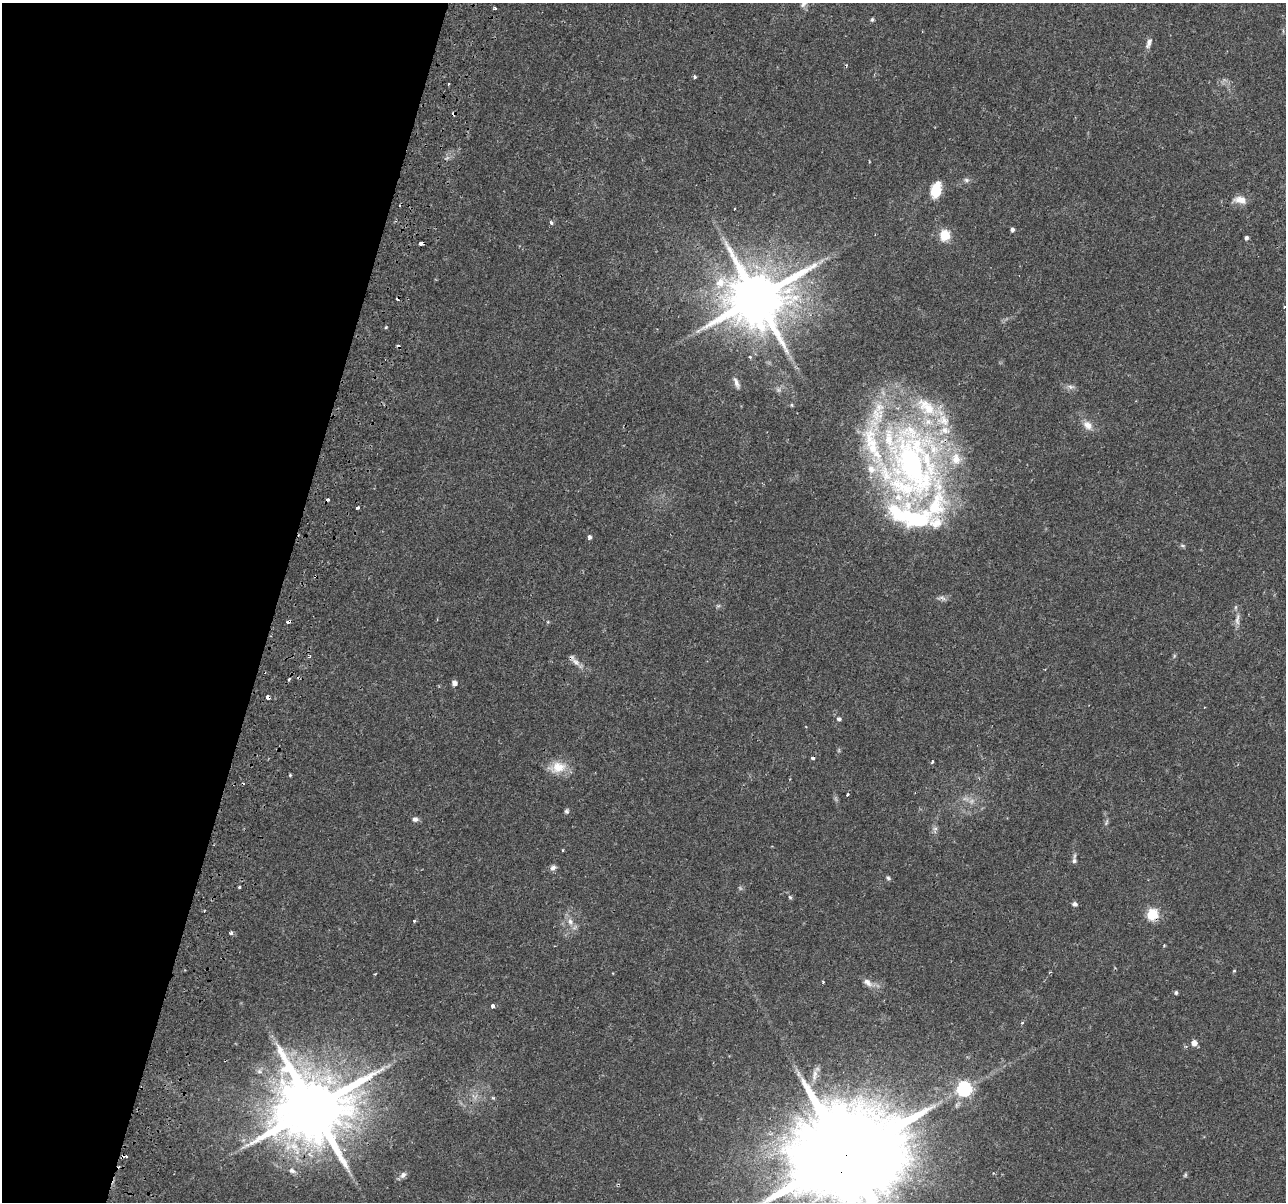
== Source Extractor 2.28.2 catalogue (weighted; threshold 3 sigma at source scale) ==
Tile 9 of 4 x 4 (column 1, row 3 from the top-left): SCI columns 67-1350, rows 1494-2693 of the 5279 x 5444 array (HDU 1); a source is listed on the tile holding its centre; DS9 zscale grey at full resolution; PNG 1288 x 1204 px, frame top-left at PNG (2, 3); no overlay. Shown black and unused: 21% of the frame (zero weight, under 2 of 3 exposures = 5% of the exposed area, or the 3 px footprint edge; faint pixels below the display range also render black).
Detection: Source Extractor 2.28.2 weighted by HDU 2 'WHT'; one run over the whole footprint, this tile lists its part. Background 0.0342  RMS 0.0034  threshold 0.0154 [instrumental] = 3 sigma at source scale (4.5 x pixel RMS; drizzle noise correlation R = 1.50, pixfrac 1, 0.0396/0.0396 arcsec/px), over >= 5 px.
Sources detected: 95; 3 too faint to see at this stretch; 12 cosmic-ray / hot-pixel residue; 1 long thin detection or spike segment (spike, bleed or trail) — not listed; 8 inside a brighter listed object's ellipse — not listed separately; the other 71 listed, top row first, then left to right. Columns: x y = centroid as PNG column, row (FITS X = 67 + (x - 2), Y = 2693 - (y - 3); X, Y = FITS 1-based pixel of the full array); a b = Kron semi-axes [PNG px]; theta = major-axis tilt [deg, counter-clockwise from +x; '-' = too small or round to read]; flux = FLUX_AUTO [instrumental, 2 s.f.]
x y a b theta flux
495 8 3 3 - 0.79
872 20 4 4 - 0.59
1149 43 14 6 72 1.6
694 77 5 4 - 0.49
448 84 3 2 - 0.56
966 180 7 5 -21 0.84
936 190 17 10 76 7.7
1240 200 19 9 -5 3.4
551 223 6 5 - 0.65
1012 229 4 4 - 0.97
945 235 5 5 - 26
1246 238 5 4 - 0.81
421 243 4 3 - 2.7
757 298 17 16 - 2800
1284 307 4 3 - 0.61
386 327 4 3 - 0.35
750 357 4 4 - 0.5
736 383 15 5 -69 1.5
1071 387 10 6 -11 1.2
792 405 5 3 - 0.35
1088 425 14 10 -41 3
912 465 120 63 -67 170
358 508 3 3 - 0.78
589 537 5 4 - 0.88
1182 546 8 4 -9 0.57
941 598 14 5 9 1.3
718 606 7 4 0 0.56
1237 619 19 6 86 2.2
548 622 5 4 - 0.38
1174 656 6 4 72 0.44
576 662 15 7 -41 2.2
289 679 5 3 - 0.55
455 683 5 5 - 1.9
267 697 4 3 - 3.6
839 719 5 5 - 0.84
932 762 4 3 - 0.79
558 767 25 14 13 6.3
290 775 3 3 - 0.39
847 794 3 3 - 1.1
566 811 7 6 - 0.68
415 819 7 6 - 1.2
1106 823 9 4 56 0.65
935 828 7 4 1 0.76
563 850 4 2 - 0.28
1074 861 7 7 - 0.95
553 868 8 6 44 1.2
888 878 6 5 - 0.61
239 887 4 3 - 0.34
790 897 6 4 -44 0.49
1075 904 6 5 - 0.93
1152 914 6 6 - 31
413 920 3 3 - 1.6
570 922 11 9 -65 2.5
232 933 3 3 - 2
1164 945 4 3 - 0.3
1234 971 5 4 - 0.35
375 974 4 3 - 0.29
823 982 3 3 - 0.38
868 983 15 8 -42 2.4
1176 993 4 4 - 0.65
493 1006 5 4 - 0.77
1022 1023 5 4 - 0.46
1194 1043 5 5 - 2.9
964 1089 7 6 - 70
493 1098 5 3 - 0.39
313 1108 20 19 - 3800
124 1156 6 3 8 1.2
846 1156 33 25 62 11000
292 1170 9 7 -25 1.3
403 1175 9 6 46 1.6
1185 1175 6 4 76 0.47
Overlapping masked pixels (flux is a lower limit): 8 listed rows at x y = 421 243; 757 298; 912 465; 267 697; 1152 914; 313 1108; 124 1156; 846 1156
Isophote crosses this tile's border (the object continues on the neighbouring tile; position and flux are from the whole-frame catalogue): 2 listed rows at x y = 1284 307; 846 1156